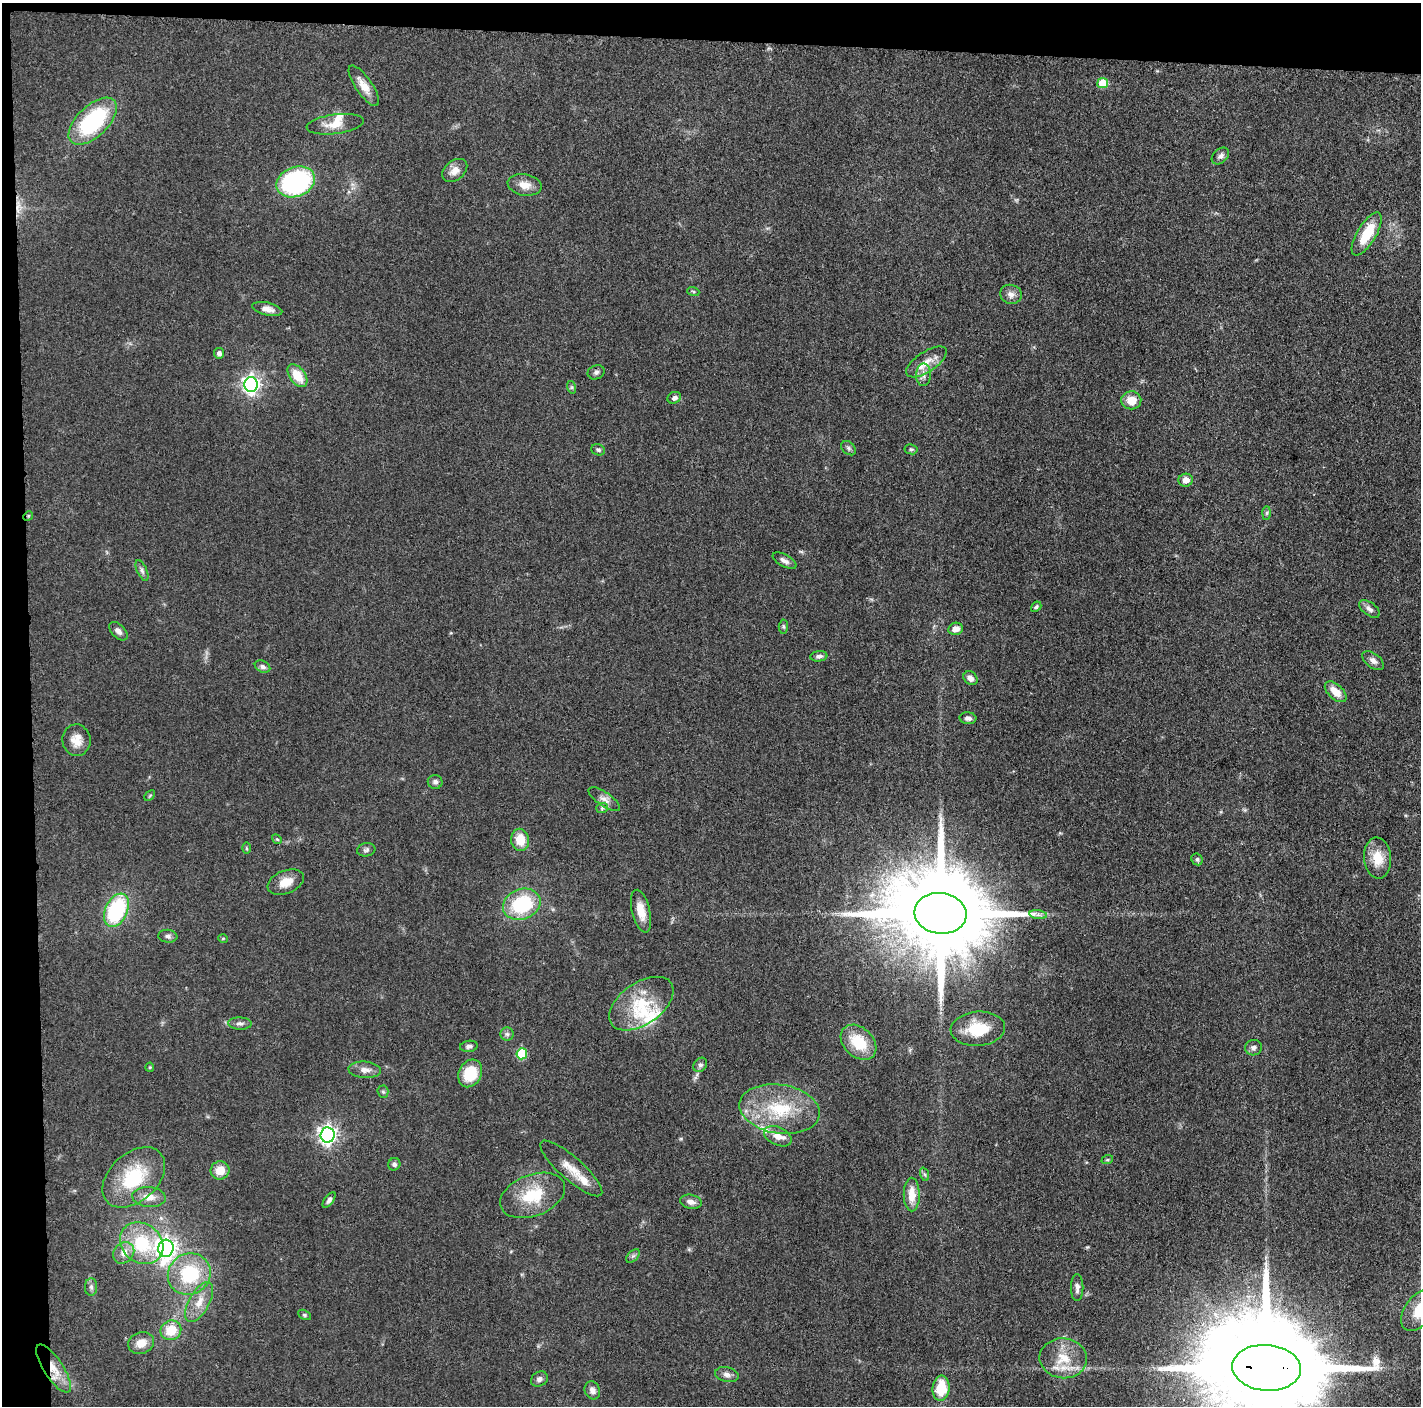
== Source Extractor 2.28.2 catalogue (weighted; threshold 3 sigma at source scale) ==
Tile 1 of 3 x 3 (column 1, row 1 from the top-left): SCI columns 7-1425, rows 2827-4230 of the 4272 x 4249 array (HDU 1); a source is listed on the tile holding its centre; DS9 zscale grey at full resolution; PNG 1423 x 1408 px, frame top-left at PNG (2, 3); each listed source drawn as its Kron ellipse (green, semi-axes under 4 px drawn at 4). Shown black and unused: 5% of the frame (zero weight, under 3 of 5 exposures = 1% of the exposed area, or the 3 px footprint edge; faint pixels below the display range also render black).
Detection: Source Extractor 2.28.2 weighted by HDU 2 'WHT'; one run over the whole footprint, this tile lists its part. Background 0.0487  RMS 0.0052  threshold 0.0236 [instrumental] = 3 sigma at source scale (4.5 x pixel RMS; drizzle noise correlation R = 1.50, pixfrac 1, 0.05/0.05 arcsec/px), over >= 5 px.
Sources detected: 112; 1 cosmic-ray / hot-pixel residue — neither listed nor drawn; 6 inside a brighter listed object's ellipse — not listed separately; the other 105 listed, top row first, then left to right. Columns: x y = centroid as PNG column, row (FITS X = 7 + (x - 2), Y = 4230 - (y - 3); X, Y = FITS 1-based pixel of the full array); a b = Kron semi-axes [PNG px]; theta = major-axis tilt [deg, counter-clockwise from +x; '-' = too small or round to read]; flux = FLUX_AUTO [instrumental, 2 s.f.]
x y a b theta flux
1103 83 5 5 - 15
364 86 24 8 -56 6.8
93 121 30 15 44 55
335 124 29 9 8 7.4
1220 156 10 7 41 2
455 170 14 9 40 4.8
296 182 20 15 21 74
525 185 17 10 -11 5.9
1367 234 24 9 59 16
693 291 6 4 -19 0.71
1011 294 11 9 -16 3.2
267 309 15 6 -13 3.4
219 353 5 5 - 2
926 362 23 10 34 6.6
596 372 8 7 - 1.7
923 375 11 7 89 2.8
297 376 13 7 -53 11
251 384 7 7 - 210
571 387 6 4 -71 0.86
674 398 7 5 28 1.8
1131 400 10 9 - 7.9
849 448 8 6 -42 1.2
911 449 6 5 - 0.87
598 450 7 5 -21 1.1
1186 480 7 6 - 3.9
1267 513 7 4 89 0.91
28 516 5 4 - 0.67
784 561 13 6 -29 2.2
142 570 11 5 -66 1.6
1036 607 6 4 42 0.9
1370 609 12 6 -37 2.2
783 627 7 4 85 0.83
956 629 7 6 - 3.6
118 631 11 6 -44 2.4
819 656 8 5 7 1.9
1373 661 12 7 -38 2.6
263 667 8 5 -25 1.7
970 678 8 6 -40 2.7
1336 692 13 7 -43 6.4
968 718 8 6 -4 1.9
76 740 16 14 -83 6.5
435 782 7 7 - 1.7
150 796 6 4 45 0.63
604 799 18 7 -34 3.4
602 808 6 5 - 1.1
277 839 5 4 - 0.64
520 840 11 9 -80 9.4
246 848 5 3 - 0.59
366 850 9 6 10 1.4
1378 858 20 13 -85 11
1197 859 6 5 - 1.1
286 882 19 11 22 7.3
522 904 19 15 22 35
116 910 18 11 65 47
641 911 22 9 -76 7.3
940 913 26 20 -7 13000
1038 915 9 4 -8 1.4
168 936 9 6 -7 1.7
223 938 5 3 - 0.53
641 1004 36 21 34 24
240 1023 12 6 -2 1.9
978 1029 27 17 4 18
507 1034 6 6 - 1.4
858 1042 20 14 -43 17
469 1046 9 5 8 1.5
1253 1048 8 7 - 1.9
522 1054 5 5 - 21
700 1065 8 6 51 1.6
150 1067 4 4 - 0.58
365 1070 16 8 -5 3.6
470 1073 14 11 63 17
383 1092 6 5 - 0.95
780 1109 40 24 -9 34
327 1135 7 7 - 230
778 1136 15 9 -26 5.4
1107 1160 6 3 18 0.58
394 1164 6 6 - 1.5
571 1168 40 11 -41 9.5
220 1170 9 9 - 7.8
924 1174 7 4 -70 0.94
134 1177 36 24 43 30
912 1194 17 8 -90 8
533 1195 34 20 21 22
149 1197 17 10 -5 5.6
329 1200 9 4 53 1.6
691 1202 11 7 -11 2.9
142 1243 23 19 -39 28
166 1248 9 7 85 290
124 1253 12 9 49 4.5
633 1256 8 5 44 1.3
189 1274 22 20 31 32
91 1287 9 6 -89 1.6
1077 1288 13 6 -90 2.5
199 1302 22 10 61 7.6
1420 1310 24 14 51 16
304 1315 7 4 -27 0.87
171 1330 10 9 - 12
141 1343 13 10 23 6.1
1063 1358 24 20 -6 15
1266 1368 34 23 -5 23000
54 1369 28 9 -57 10
727 1375 12 7 -12 2.5
539 1379 9 7 32 2.1
941 1388 12 8 84 15
592 1390 9 7 -67 2.5
Overlapping masked pixels (flux is a lower limit): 3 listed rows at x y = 28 516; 1266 1368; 54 1369
Isophote crosses this tile's border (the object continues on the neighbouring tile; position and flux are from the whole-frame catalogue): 3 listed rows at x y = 1420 1310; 1266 1368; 941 1388